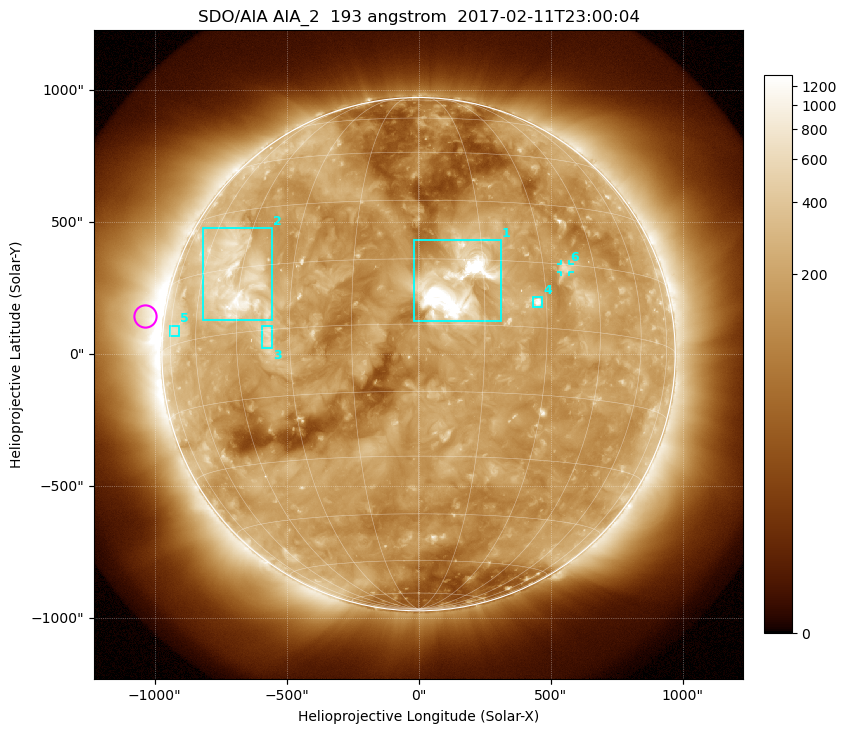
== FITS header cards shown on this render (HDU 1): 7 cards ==
TELESCOP= 'SDO/AIA'
INSTRUME= 'AIA_2'
WAVELNTH=                  193
WAVEUNIT= 'angstrom'
DATE-OBS= '2017-02-11T23:00:04.84'
CTYPE1  = 'HPLN-TAN'
CTYPE2  = 'HPLT-TAN'

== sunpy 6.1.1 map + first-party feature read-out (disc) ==
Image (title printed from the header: SDO/AIA AIA_2  193 angstrom  2017-02-11T23:00:04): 1024 x 1024 px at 2.4 arcsec/px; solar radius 972 arcsec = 405 px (full disc in frame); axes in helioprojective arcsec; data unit not stated in the header (colour bar unlabelled)
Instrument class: DISC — disc imager (sunpy class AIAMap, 193 A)
Bright regions (active regions / flare kernels): reference = the median radial profile (limb darkening/brightening removed); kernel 9 px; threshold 5 sigma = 318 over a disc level ~163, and >= 1.15x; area >= 12 px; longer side >= 10 px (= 24 arcsec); searched inside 0.97 R_sun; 6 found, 6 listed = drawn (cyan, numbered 1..; 1 of them under ~33 arcsec drawn as corner ticks so the feature stays visible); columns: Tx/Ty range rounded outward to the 5 arcsec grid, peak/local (2 s.f.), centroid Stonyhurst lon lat
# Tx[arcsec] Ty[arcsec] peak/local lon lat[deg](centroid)
1 -20..315 125..435 13 +8 +8
2 -820..-555 130..480 7.9 -47 +12
3 -595..-555 25..110 4 -36 -1
4 430..470 180..215 7.1 +28 +6
5 -940..-905 70..110 2.6 -72 +3
6 540..570 310..340 3.8 +36 +14
Off-limb structures (1.02-1.3 R_sun): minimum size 162 px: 7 found; the strongest spans PA ~45..105 deg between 1.02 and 1.3 R_sun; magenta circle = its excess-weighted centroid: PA ~80 deg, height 1.08 R_sun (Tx ~-1040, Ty ~145 arcsec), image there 3.2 x the reference